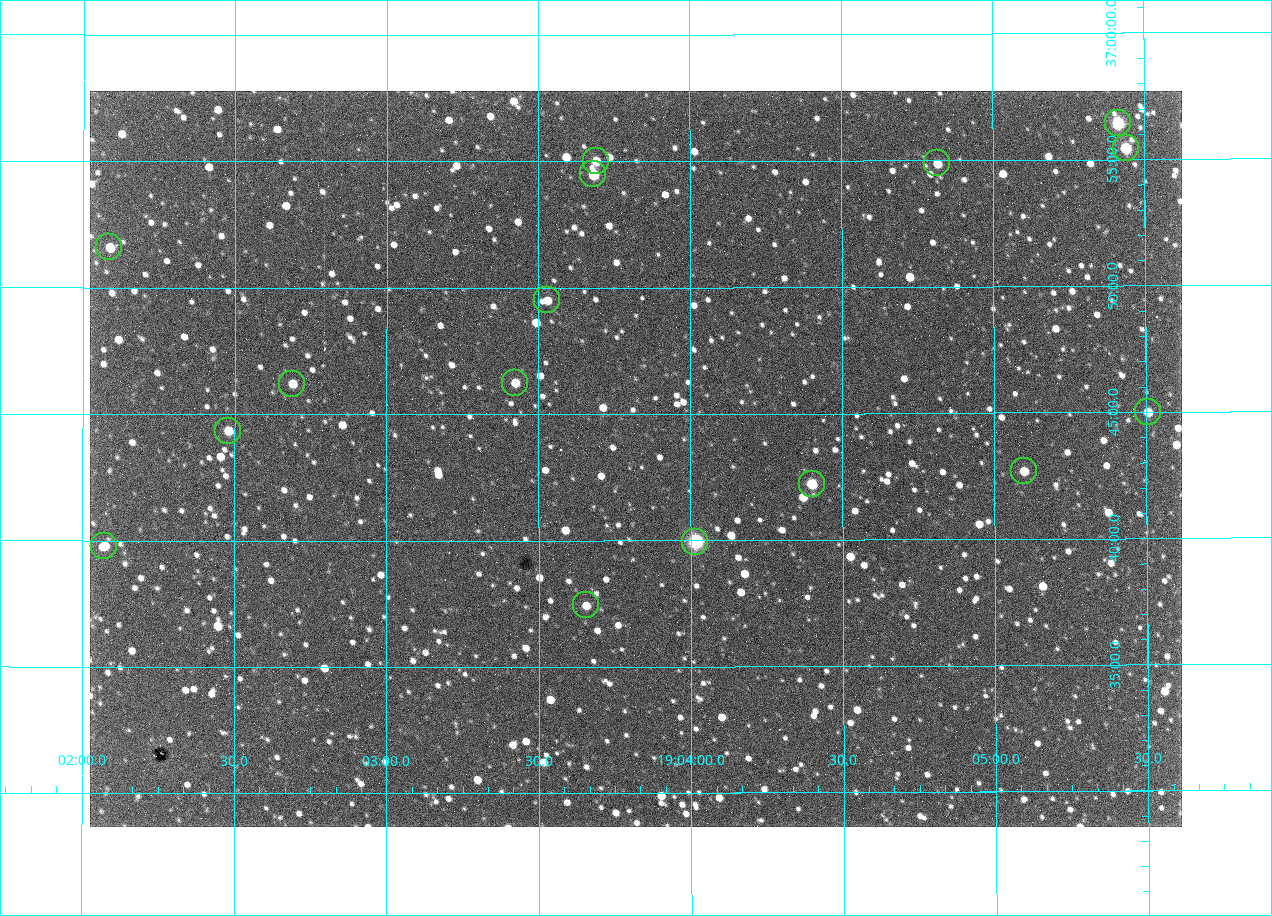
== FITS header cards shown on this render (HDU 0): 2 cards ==
NAXIS1  =                 1092 /fastest changing axis
NAXIS2  =                  736 /next to fastest changing axis

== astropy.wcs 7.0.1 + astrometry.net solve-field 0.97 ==
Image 1092 x 736 px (HDU 0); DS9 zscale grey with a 90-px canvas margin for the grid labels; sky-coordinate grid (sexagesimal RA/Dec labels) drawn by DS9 from the SOLVED WCS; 16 Tycho-2 reference stars matched to detected sources circled (green)
Header WCS: none
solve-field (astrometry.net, Tycho-2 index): SOLVED blind (the file carries no WCS)
Solved WCS: RA---TAN-SIP/DEC--TAN-SIP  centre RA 19:03:49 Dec +36:43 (285.95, +36.72 deg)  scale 2.37 arcsec/px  FOV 43.2' x 29.1'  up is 0 deg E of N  parity flipped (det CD > 0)
(file carries no celestial WCS; the grid is the blind solution)
Tycho-2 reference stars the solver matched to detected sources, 16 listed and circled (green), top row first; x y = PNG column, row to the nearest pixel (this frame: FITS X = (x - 90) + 1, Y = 736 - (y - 91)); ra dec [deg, ICRS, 3 dp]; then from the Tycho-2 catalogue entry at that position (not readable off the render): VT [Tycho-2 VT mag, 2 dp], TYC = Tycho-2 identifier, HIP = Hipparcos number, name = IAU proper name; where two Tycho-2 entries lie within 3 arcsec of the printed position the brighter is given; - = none
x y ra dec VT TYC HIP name
1118 123 286.353 +36.941 8.32 2652-644-1 93748 -
1126 148 286.360 +36.924 9.83 2652-14-1 - -
596 161 285.922 +36.917 10.48 2652-1249-1 - -
937 163 286.204 +36.915 10.94 2652-350-1 - -
593 174 285.920 +36.908 9.57 2652-218-1 - -
109 247 285.522 +36.860 10.88 2651-1921-1 - -
547 300 285.882 +36.825 10.95 2652-329-1 - -
515 383 285.856 +36.771 11.11 2652-1253-1 - -
292 384 285.672 +36.770 11.14 2651-2527-1 - -
1148 412 286.377 +36.750 10.72 2652-110-1 - -
228 431 285.620 +36.739 11.03 2651-1906-1 - -
1024 471 286.274 +36.711 10.88 2652-1070-1 - -
812 484 286.100 +36.704 10.14 2652-1649-1 - -
695 542 286.004 +36.666 8.52 2652-1368-1 - -
104 546 285.518 +36.663 10.71 2651-2245-1 - -
586 605 285.914 +36.624 11.11 2652-845-1 - -